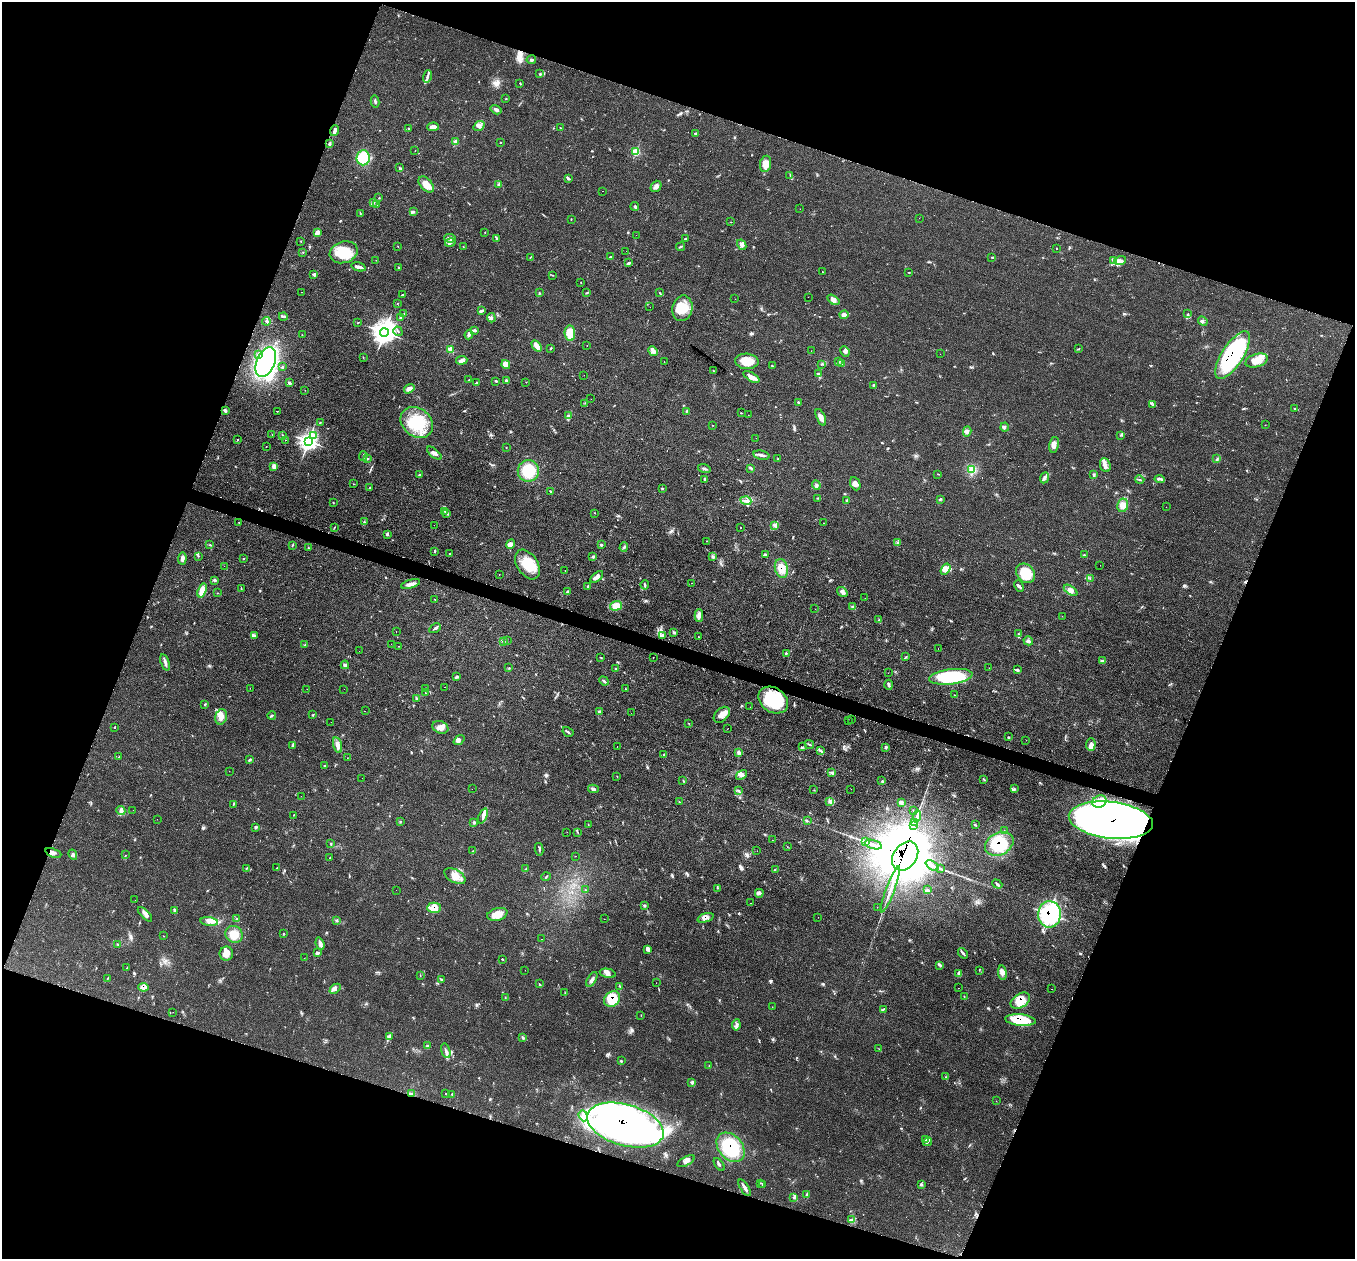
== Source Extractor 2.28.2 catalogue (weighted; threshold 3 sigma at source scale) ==
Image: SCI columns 1-5409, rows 272-5296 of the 5412 x 5432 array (HDU 1 of 3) = the unmasked area's bounding box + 8 px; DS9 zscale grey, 4 x 4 block average (1 PNG px = mean of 4 x 4 image px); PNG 1357 x 1261 px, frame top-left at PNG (2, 2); each listed source drawn as its Kron ellipse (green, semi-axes under 4 px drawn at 4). Shown black and unused: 40% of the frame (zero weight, under 2 of 3 exposures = <1% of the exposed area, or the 3 px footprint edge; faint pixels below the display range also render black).
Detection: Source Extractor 2.28.2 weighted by HDU 2 'WHT'. Background 0.079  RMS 0.0058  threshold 0.0259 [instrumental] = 3 sigma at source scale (4.5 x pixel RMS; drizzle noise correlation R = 1.50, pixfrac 1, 0.05/0.05 arcsec/px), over >= 5 px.
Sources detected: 580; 1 too faint to see at this stretch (4 x 4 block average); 9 inside a brighter object's white glare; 36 cosmic-ray / hot-pixel residue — neither listed nor drawn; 16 coinciding with a brighter row at this scale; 42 inside a brighter listed object's ellipse — not listed separately; the other 476 listed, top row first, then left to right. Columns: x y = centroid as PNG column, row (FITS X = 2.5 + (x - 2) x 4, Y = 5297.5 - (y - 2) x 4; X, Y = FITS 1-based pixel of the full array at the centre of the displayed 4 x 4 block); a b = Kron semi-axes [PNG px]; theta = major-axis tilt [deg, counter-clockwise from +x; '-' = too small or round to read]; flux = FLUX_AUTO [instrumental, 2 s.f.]
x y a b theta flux
531 60 4 2 - 4.2
540 74 3 2 - 2.4
427 76 6 2 71 8
520 83 2 2 - 1.8
506 99 2 2 - 1.6
375 102 6 2 -77 5.6
496 110 6 2 -31 11
479 126 6 4 36 15
433 127 6 4 2 16
409 128 2 2 - 1.7
560 128 3 2 - 1.7
335 131 5 3 - 19
695 133 3 2 - 2.7
456 142 2 2 - 44
500 142 2 2 - 1.6
330 144 3 3 - 5.3
415 151 2 2 - 1.7
636 151 3 3 - 55
363 158 7 7 - 91
766 164 8 5 81 30
399 168 3 2 - 2.1
790 175 3 2 - 2.2
568 178 3 3 - 6.1
426 184 9 5 -46 30
499 184 3 2 - 5.2
656 186 6 5 - 12
602 191 2 2 - 0.68
379 198 2 2 - 1.8
373 203 2 2 - 3.6
377 205 2 2 - 1.1
635 206 4 2 - 4.1
800 209 2 2 - 1.1
413 212 3 2 - 3.7
360 213 2 2 - 3
919 218 2 2 - 0.76
571 219 2 2 - 1.5
731 222 3 2 - 1.2
485 232 2 2 - 1.5
317 233 3 3 - 25
636 235 2 2 - 0.51
450 238 6 3 -8 14
497 238 3 2 - 3.4
685 239 3 2 - 4.3
301 241 2 2 - 1.1
450 242 5 3 - 8.5
742 245 5 3 - 9.5
398 246 2 2 - 1
463 247 2 2 - 1.4
681 247 4 2 - 4.4
1057 248 2 2 - 3.6
626 251 2 2 - 2.5
303 252 2 2 - 1.4
344 252 14 10 19 97
530 257 2 2 - 1.1
610 257 2 2 - 2.2
992 257 3 2 - 2.2
376 260 2 2 - 1.2
1114 260 3 2 - 6
1120 261 6 4 19 14
629 263 4 2 - 7.7
359 267 7 2 -14 24
398 267 2 2 - 3
822 272 2 2 - 1.5
909 272 2 2 - 1.7
314 274 3 3 - 7
552 275 2 2 - 1.2
581 282 2 2 - 1.4
301 292 2 2 - 1.2
659 292 2 2 - 1.1
539 293 3 2 - 2.2
587 293 2 2 - 1.6
402 295 3 2 - 2.7
808 297 2 2 - 3.6
735 299 2 2 - 0.92
833 300 7 4 -35 17
397 303 2 2 - 1.2
650 307 2 2 - 1.8
682 308 13 10 78 75
482 311 4 3 - 5.1
1188 313 2 2 - 1.1
404 314 2 2 - 0.97
844 315 4 3 - 11
283 316 4 2 - 5.7
401 317 3 2 - 6
491 318 5 4 - 7.6
266 321 4 4 - 7.1
1203 321 5 3 - 6.3
358 323 2 2 - 2.1
474 330 3 2 - 7.4
398 331 5 2 - 3.1
384 332 4 3 - 3700
570 333 8 5 -85 51
302 335 2 2 - 1.2
469 335 5 3 - 9.4
587 345 2 2 - 2.3
537 346 6 3 -53 34
551 348 3 2 - 3
451 349 2 2 - 89
1078 349 3 2 - 1.9
653 351 5 2 - 6
811 351 2 2 - 0.52
845 351 6 4 -65 11
258 354 4 3 - 8.8
940 354 2 2 - 0.82
1233 355 27 10 57 500
363 357 2 2 - 0.89
462 360 6 4 7 18
747 361 12 7 -4 64
1257 361 11 6 19 45
266 362 16 9 68 970
664 362 2 2 - 1.4
838 362 3 2 - 3
841 363 2 2 - 2.2
821 364 2 2 - 1.2
506 365 4 4 - 39
772 366 2 2 - 1.8
282 367 3 2 - 3.2
713 371 2 2 - 1.2
819 374 4 2 - 5.3
584 375 2 2 - 2.5
751 377 9 3 -31 26
469 380 2 2 - 0.89
506 380 3 2 - 7.2
496 381 2 2 - 4.4
477 382 2 2 - 2.2
526 382 2 2 - 0.87
289 383 3 2 - 6.7
873 385 2 2 - 2.2
409 389 6 3 36 16
305 390 2 2 - 0.73
591 399 2 2 - 0.49
798 402 3 2 - 4.2
585 403 2 2 - 1
1153 405 2 2 - 1.8
1295 409 2 2 - 2
225 411 3 2 - 8.5
277 411 2 2 - 1.3
687 411 3 2 - 3
741 413 2 2 - 0.94
748 415 2 2 - 5.4
568 416 3 2 - 4.4
821 417 9 3 -66 24
320 422 2 2 - 1.6
417 422 17 14 -41 150
713 425 2 2 - 1.2
1265 425 2 2 - 0.93
1005 427 4 3 - 6.6
967 431 5 3 - 11
272 435 2 2 - 1.1
282 435 2 2 - 2.2
1121 435 3 2 - 3
314 436 3 3 - 8.7
756 438 2 2 - 0.58
238 439 2 2 - 1.6
285 440 2 2 - 0.66
308 441 3 3 - 1500
1054 445 8 5 80 20
266 446 2 2 - 0.88
506 447 2 2 - 1.6
434 453 9 3 -41 13
761 455 8 2 -12 10
363 456 5 2 - 4.3
367 459 3 2 - 3.2
778 459 2 2 - 2.2
1217 459 3 2 - 3
1105 465 7 5 -66 17
274 466 4 3 - 15
751 468 3 2 - 6.7
704 469 6 2 -15 7
972 469 2 2 - 4
528 471 11 10 - 120
938 474 4 2 - 1.8
1093 474 3 2 - 2.9
420 475 3 2 - 2.9
1044 478 6 3 66 9.3
704 479 2 2 - 2.7
1160 479 5 2 - 5.5
1140 480 4 2 - 3.8
353 484 2 2 - 1.2
855 484 7 5 -66 16
816 485 5 2 - 4.8
369 488 2 2 - 1.4
662 489 2 2 - 3
551 491 3 2 - 3.6
817 498 2 2 - 2.3
941 499 3 2 - 1.9
846 500 2 2 - 2.3
746 501 5 3 - 8.6
333 502 2 2 - 2
1123 505 7 5 79 20
1166 507 2 2 - 0.61
444 511 2 2 - 1.5
595 513 2 2 - 1.1
447 514 3 2 - 2.8
365 522 3 2 - 3.3
239 523 2 2 - 2.7
823 523 2 2 - 0.77
434 525 2 2 - 0.46
774 525 3 2 - 4.7
334 527 2 2 - 1.6
740 527 2 2 - 13
387 534 4 2 - 5.3
706 541 2 2 - 1.9
898 543 2 2 - 3.3
511 544 5 4 - 13
210 545 3 2 - 1.9
292 545 3 2 - 2.7
601 545 3 2 - 4.9
624 547 5 2 - 4.5
308 548 2 2 - 2.2
435 551 4 2 - 3.4
449 553 2 2 - 1.5
765 555 3 2 - 2.9
1084 555 2 2 - 1.6
198 556 2 2 - 1.3
593 556 3 2 - 4
713 557 3 2 - 6.6
182 558 6 3 86 12
243 559 2 2 - 1.9
527 564 16 10 -57 86
1100 565 2 2 - 0.57
224 566 2 2 - 0.56
781 568 9 6 -77 42
945 569 6 3 57 19
565 571 2 2 - 0.81
1025 573 10 8 -49 100
499 574 2 2 - 1.2
597 577 8 3 41 20
1090 578 2 2 - 1
215 580 3 2 - 2.1
692 583 2 2 - 2.3
411 584 10 3 15 17
645 585 4 2 - 4.7
588 586 4 2 - 4.2
1019 586 6 2 -65 6.9
241 588 2 2 - 1.2
202 590 7 4 72 35
1070 590 8 4 -36 15
567 591 3 2 - 3.2
842 592 6 4 -35 11
218 593 2 2 - 1.2
865 598 2 2 - 0.72
435 599 2 2 - 3
616 606 6 4 17 36
852 606 2 2 - 1.8
815 609 2 2 - 0.63
699 616 6 4 -90 12
1062 616 2 2 - 0.55
879 620 2 2 - 1.6
435 628 6 2 30 6.3
396 631 2 2 - 1.9
674 632 2 2 - 1.7
1018 634 3 2 - 2.6
254 635 3 2 - 4.1
662 635 3 2 - 4
698 636 2 2 - 0.57
503 641 3 2 - 3.5
507 641 2 2 - 1.2
1028 641 5 4 - 7.9
305 644 3 2 - 1.6
391 644 2 2 - 2.3
399 646 2 2 - 1.3
938 648 2 2 - 1.3
359 651 2 2 - 0.55
786 653 2 2 - 1.6
906 656 3 2 - 2.2
601 658 2 2 - 1.1
653 658 2 2 - 3.1
1103 661 3 2 - 3.2
165 662 8 3 -71 12
345 665 4 3 - 5.9
509 668 3 2 - 1.7
615 668 2 2 - 1.8
989 668 2 2 - 0.76
1017 670 3 2 - 4.5
888 673 2 2 - 0.65
457 677 3 2 - 4.1
951 677 22 7 7 270
604 681 5 2 - 3.9
889 685 5 3 - 6.2
444 687 2 2 - 1.6
250 688 2 2 - 0.54
307 689 2 2 - 0.45
344 689 2 2 - 0.94
426 689 2 2 - 3.5
625 689 2 2 - 10
425 692 2 2 - 0.81
954 695 2 2 - 1.3
417 698 3 2 - 3.8
773 700 16 12 -33 210
205 705 2 2 - 2.2
750 707 2 2 - 0.62
365 711 2 2 - 0.47
600 711 2 2 - 1.6
631 713 2 2 - 0.52
312 715 3 2 - 2.1
722 715 9 6 45 25
272 716 4 2 - 3.1
221 717 8 5 74 24
848 720 2 2 - 1.5
852 720 2 2 - 0.63
331 722 2 2 - 0.51
689 723 2 2 - 1.2
115 727 2 2 - 2.5
440 727 8 6 -20 21
728 728 2 2 - 0.55
568 732 6 2 -31 5
1008 737 3 2 - 2.2
459 740 6 3 37 10
1026 740 2 2 - 1
809 744 5 2 - 3.8
1091 744 6 5 - 14
338 745 8 3 -74 20
292 746 3 2 - 4.3
617 747 2 2 - 0.55
803 747 2 2 - 2
885 747 3 3 - 4.5
820 750 3 2 - 4.7
739 753 3 2 - 3
664 754 2 2 - 1.5
119 757 2 2 - 1.1
347 758 2 2 - 0.72
249 760 3 2 - 3.8
325 766 2 2 - 2.1
229 771 2 2 - 0.43
832 772 3 2 - 3.1
742 775 6 3 35 9.2
617 776 2 2 - 1
362 778 2 2 - 0.45
983 779 2 2 - 1.4
683 780 3 2 - 2.1
882 781 2 2 - 2
472 789 2 2 - 0.39
593 789 5 3 - 6.6
851 789 2 2 - 0.51
1014 789 3 2 - 4.4
814 790 2 2 - 1.3
738 791 3 2 - 3.8
301 796 2 2 - 0.54
1099 801 7 6 - 19
679 802 4 2 - 1.8
829 802 2 2 - 1.7
902 802 3 2 - 4.3
233 804 3 2 - 2.5
133 810 2 2 - 0.39
121 811 5 3 - 8.4
913 811 3 2 - 1.9
294 815 2 2 - 2.3
483 816 8 3 67 13
917 816 5 2 - 6.2
157 819 2 2 - 0.48
1111 820 42 18 -6 2300
400 821 2 2 - 1.7
807 821 2 2 - 1.9
915 822 4 2 - 5
474 823 3 2 - 3.5
588 825 2 2 - 1.3
913 825 3 2 - 4.1
975 825 3 2 - 3.2
255 827 3 2 - 4.1
1004 830 2 2 - 2.1
567 832 2 2 - 1
578 832 2 2 - 1.3
772 840 2 2 - 0.71
865 841 3 2 - 3.9
331 844 2 2 - 1.7
873 844 9 2 -16 11
999 844 15 11 27 150
787 847 2 2 - 0.69
539 849 6 2 -78 3.9
473 851 4 2 - 3
757 851 2 2 - 0.54
53 853 8 4 -22 12
73 855 5 3 - 7.1
126 855 2 2 - 0.77
576 856 2 2 - 1.8
905 856 16 11 54 8700
330 858 2 2 - 1.4
932 866 7 2 -28 11
246 868 2 2 - 1.3
277 868 2 2 - 1.5
526 869 3 2 - 2
775 869 2 2 - 1.8
940 869 4 2 - 4.7
455 876 11 6 -30 35
546 877 4 2 - 2.2
997 884 5 2 - 5
717 888 2 2 - 1.7
890 889 24 2 70 60
396 890 2 2 - 0.77
585 890 2 2 - 2
927 890 2 2 - 2.2
759 893 4 3 - 7.2
135 900 2 2 - 1.3
751 903 2 2 - 1.5
645 905 2 2 - 1.6
877 907 2 2 - 0.41
434 908 7 5 1 36
174 910 2 2 - 2.2
145 914 9 3 -46 13
497 914 10 6 14 42
1050 914 13 11 89 320
818 917 2 2 - 0.41
706 918 8 3 18 14
237 919 3 2 - 2.2
604 919 2 2 - 0.5
337 921 2 2 - 1.4
209 922 9 3 -8 16
283 933 2 2 - 1.7
234 934 9 8 - 45
163 936 2 2 - 0.89
541 939 2 2 - 0.92
118 944 3 2 - 2.1
320 944 6 3 -70 12
647 949 4 3 - 7.1
318 953 3 2 - 4.2
963 953 6 2 -50 6.3
226 954 7 6 - 22
304 958 2 2 - 0.97
503 959 4 2 - 2.1
940 965 4 3 - 5.3
127 968 4 2 - 1.5
525 970 2 2 - 0.54
979 970 2 2 - 1.1
608 973 8 4 -12 13
958 973 3 2 - 4.9
1002 973 7 4 -82 20
420 976 2 2 - 0.83
108 978 2 2 - 1.7
442 979 2 2 - 2
592 979 8 3 59 11
656 983 2 2 - 0.88
539 984 3 2 - 2.9
620 986 3 2 - 2.1
143 987 5 4 - 22
959 988 2 2 - 0.57
335 989 6 2 40 7.1
1051 989 2 2 - 1
565 993 2 2 - 1
505 997 2 2 - 1.2
964 997 2 2 - 1.9
612 999 8 7 - 98
1020 1001 10 7 32 56
772 1007 2 2 - 1.7
883 1010 2 2 - 1.5
173 1012 2 2 - 2
641 1015 2 2 - 1
1020 1020 15 5 -6 130
736 1025 5 3 - 8.7
389 1036 4 3 - 6.9
523 1038 3 2 - 4.1
427 1045 2 2 - 1.8
879 1049 3 2 - 1.6
446 1051 7 3 -75 9.6
621 1060 3 2 - 1.5
709 1066 2 2 - 2
945 1077 2 2 - 1.1
691 1083 3 2 - 4.4
411 1093 3 2 - 3.4
446 1094 2 2 - 1.7
452 1094 2 2 - 1.4
996 1101 2 2 - 0.63
583 1116 6 4 -69 15
625 1125 39 20 -16 1600
926 1139 3 2 - 4
927 1142 4 2 - 7
730 1147 16 12 -48 220
686 1161 9 4 27 16
719 1164 7 2 -54 7.4
761 1183 2 2 - 1.2
762 1184 2 2 - 1.9
921 1185 2 2 - 2
745 1188 9 2 -58 14
807 1194 2 2 - 2.6
794 1197 3 2 - 4.6
852 1220 4 2 - 5.6
Overlapping masked pixels (flux is a lower limit): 19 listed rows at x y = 1233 355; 266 362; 781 568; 773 700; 1111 820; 999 844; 53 853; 905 856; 434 908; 1050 914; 706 918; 143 987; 612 999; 1020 1001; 1020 1020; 625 1125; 926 1139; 927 1142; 730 1147
Diffuse or blended objects may show on this block-average render without a row.